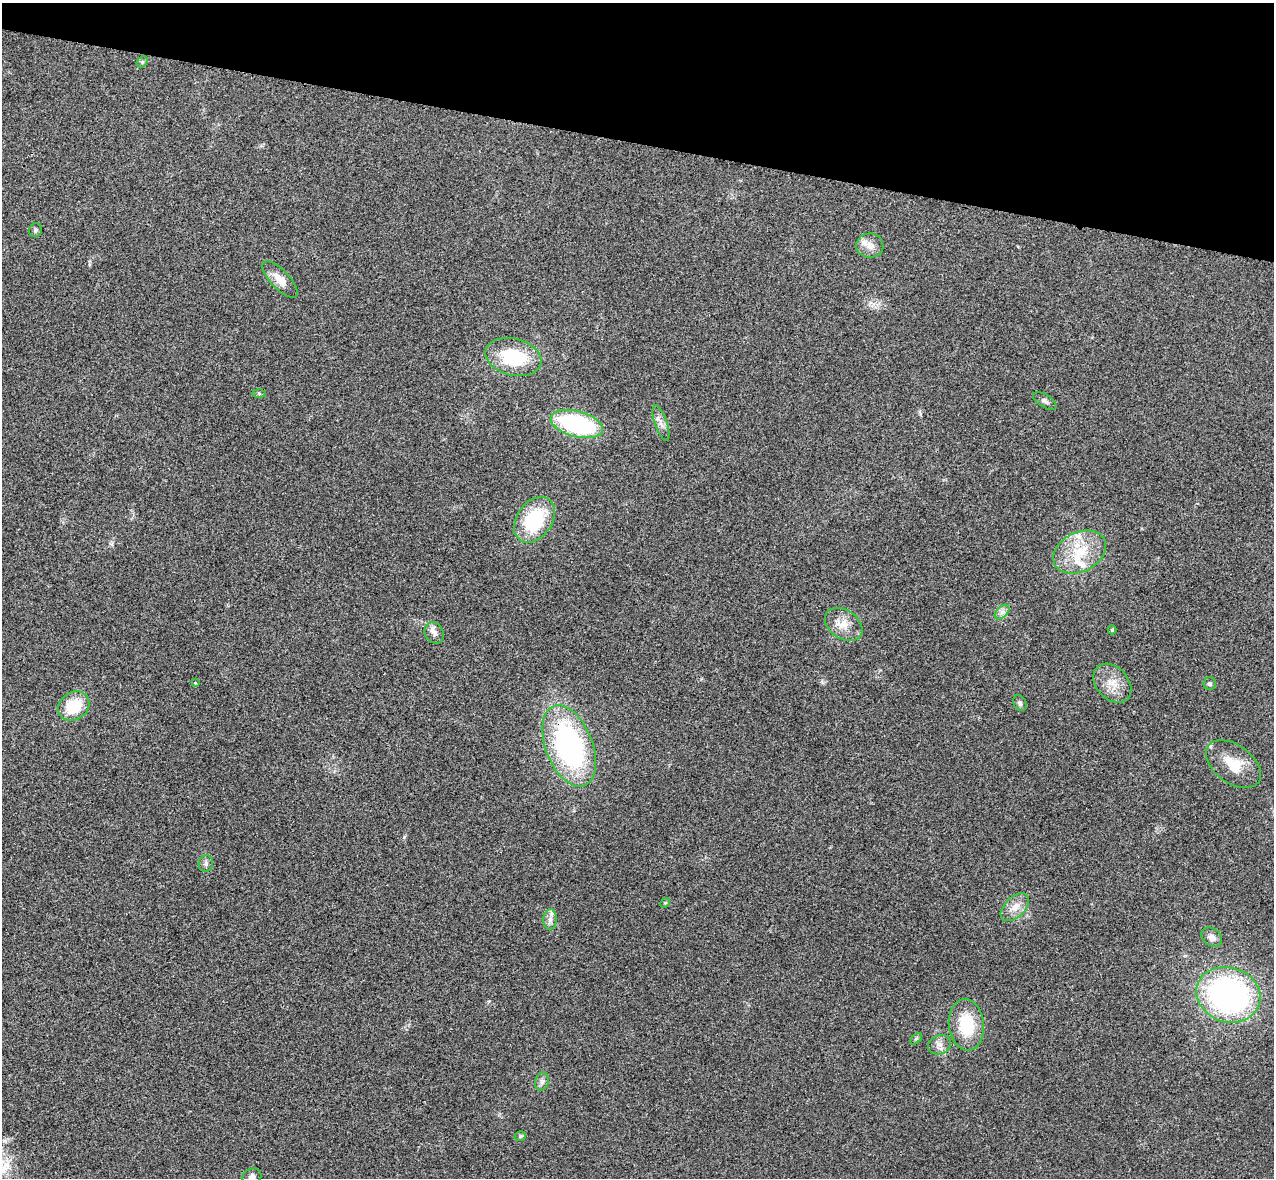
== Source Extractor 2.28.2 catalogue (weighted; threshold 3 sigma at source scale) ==
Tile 2 of 4 x 4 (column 2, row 1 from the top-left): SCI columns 1294-2565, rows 3710-4885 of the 5134 x 5189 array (HDU 1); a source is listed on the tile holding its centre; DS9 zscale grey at full resolution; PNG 1276 x 1180 px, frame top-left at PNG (2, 3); each listed source drawn as its Kron ellipse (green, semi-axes under 4 px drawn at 4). Shown black and unused: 12% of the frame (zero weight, under 3 of 4 exposures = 6% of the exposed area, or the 3 px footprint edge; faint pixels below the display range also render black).
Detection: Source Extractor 2.28.2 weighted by HDU 2 'WHT'; one run over the whole footprint, this tile lists its part. Background 0.0207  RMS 0.0044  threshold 0.0197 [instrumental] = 3 sigma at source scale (4.5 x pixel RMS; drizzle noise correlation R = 1.50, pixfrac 1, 0.05/0.05 arcsec/px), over >= 5 px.
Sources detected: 38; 4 inside a brighter listed object's ellipse — not listed separately; the other 34 listed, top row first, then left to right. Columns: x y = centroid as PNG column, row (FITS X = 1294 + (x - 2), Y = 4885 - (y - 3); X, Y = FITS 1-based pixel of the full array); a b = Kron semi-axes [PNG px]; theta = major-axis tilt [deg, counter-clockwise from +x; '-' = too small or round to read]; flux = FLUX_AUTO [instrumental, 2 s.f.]
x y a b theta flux
142 62 6 4 46 0.66
35 230 7 6 - 0.91
870 246 13 12 - 4.1
280 280 23 9 -46 6.3
513 357 28 18 -15 25
259 393 7 4 -2 0.57
1045 401 13 6 -33 1.6
661 423 19 6 -71 2.8
577 424 27 13 -15 51
534 520 25 17 55 30
1080 552 28 19 27 17
1002 612 9 5 45 1.7
844 624 20 14 -34 6.5
1112 630 4 4 - 0.69
434 633 11 9 -59 2.6
195 683 3 3 - 0.3
1112 683 22 16 -47 7.5
1210 683 6 6 - 0.92
1020 703 8 6 -61 1.2
74 706 16 13 35 15
569 746 43 23 -68 100
1233 764 31 19 -36 12
206 864 8 7 - 1.4
665 903 5 4 - 0.49
1015 907 17 10 44 4.9
550 919 10 6 90 2
1212 937 11 8 -38 2.7
1228 995 32 27 -19 120
966 1025 26 17 -83 19
916 1039 7 4 45 0.63
939 1045 12 9 22 2.8
542 1081 9 6 75 1.6
520 1136 6 4 15 0.87
252 1177 9 8 - 1.9
Overlapping masked pixels (flux is a lower limit): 1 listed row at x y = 569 746
Isophote crosses this tile's border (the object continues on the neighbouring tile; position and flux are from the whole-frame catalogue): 1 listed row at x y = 252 1177
Unlisted compact peaks at least as high as the median listed source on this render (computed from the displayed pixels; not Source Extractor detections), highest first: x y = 404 837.